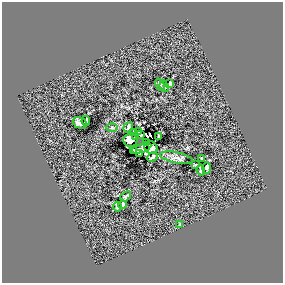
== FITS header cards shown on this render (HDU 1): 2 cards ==
NAXIS1  =                  281 /
NAXIS2  =                  281 /

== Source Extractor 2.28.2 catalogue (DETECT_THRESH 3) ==
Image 281 x 281 px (HDU 1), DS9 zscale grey, 1 PNG px = 1 image px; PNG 285 x 285 px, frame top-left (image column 1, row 281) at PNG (2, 2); each listed source drawn as its Kron ellipse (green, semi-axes under 4 px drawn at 4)
Background 0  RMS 35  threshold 104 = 3 sigma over >= 5 px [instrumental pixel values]
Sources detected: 30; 2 with non-positive FLUX_AUTO (blend fragments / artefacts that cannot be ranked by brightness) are neither listed nor drawn; the other 28 listed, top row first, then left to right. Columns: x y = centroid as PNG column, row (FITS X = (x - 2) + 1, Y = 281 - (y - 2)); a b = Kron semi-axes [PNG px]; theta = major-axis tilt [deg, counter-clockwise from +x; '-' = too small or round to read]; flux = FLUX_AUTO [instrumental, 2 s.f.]
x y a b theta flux
170 83 4 2 - 2100
160 85 6 4 -66 6500
164 86 6 3 -67 5200
86 121 5 4 - 4400
80 123 7 5 -24 12000
128 127 6 3 55 3500
112 128 6 4 -1 3200
139 131 4 3 - 4100
134 133 4 3 - 3700
141 135 3 2 - 2400
136 136 4 3 - 6400
159 136 4 2 - 3000
130 140 7 6 - 23000
146 143 2 2 - 2200
141 148 10 3 18 25000
151 148 7 6 - 16000
133 151 3 3 - 5100
139 153 3 2 - 1500
152 157 6 3 40 4400
176 158 17 5 -12 13000
202 158 3 2 - 2800
195 165 4 2 - 2000
207 168 6 3 88 4500
201 170 5 3 - 5800
126 196 6 3 37 4100
123 205 4 3 - 5300
117 207 5 3 - 5300
180 224 4 3 - 2700
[2 non-positive-flux detections neither listed nor drawn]